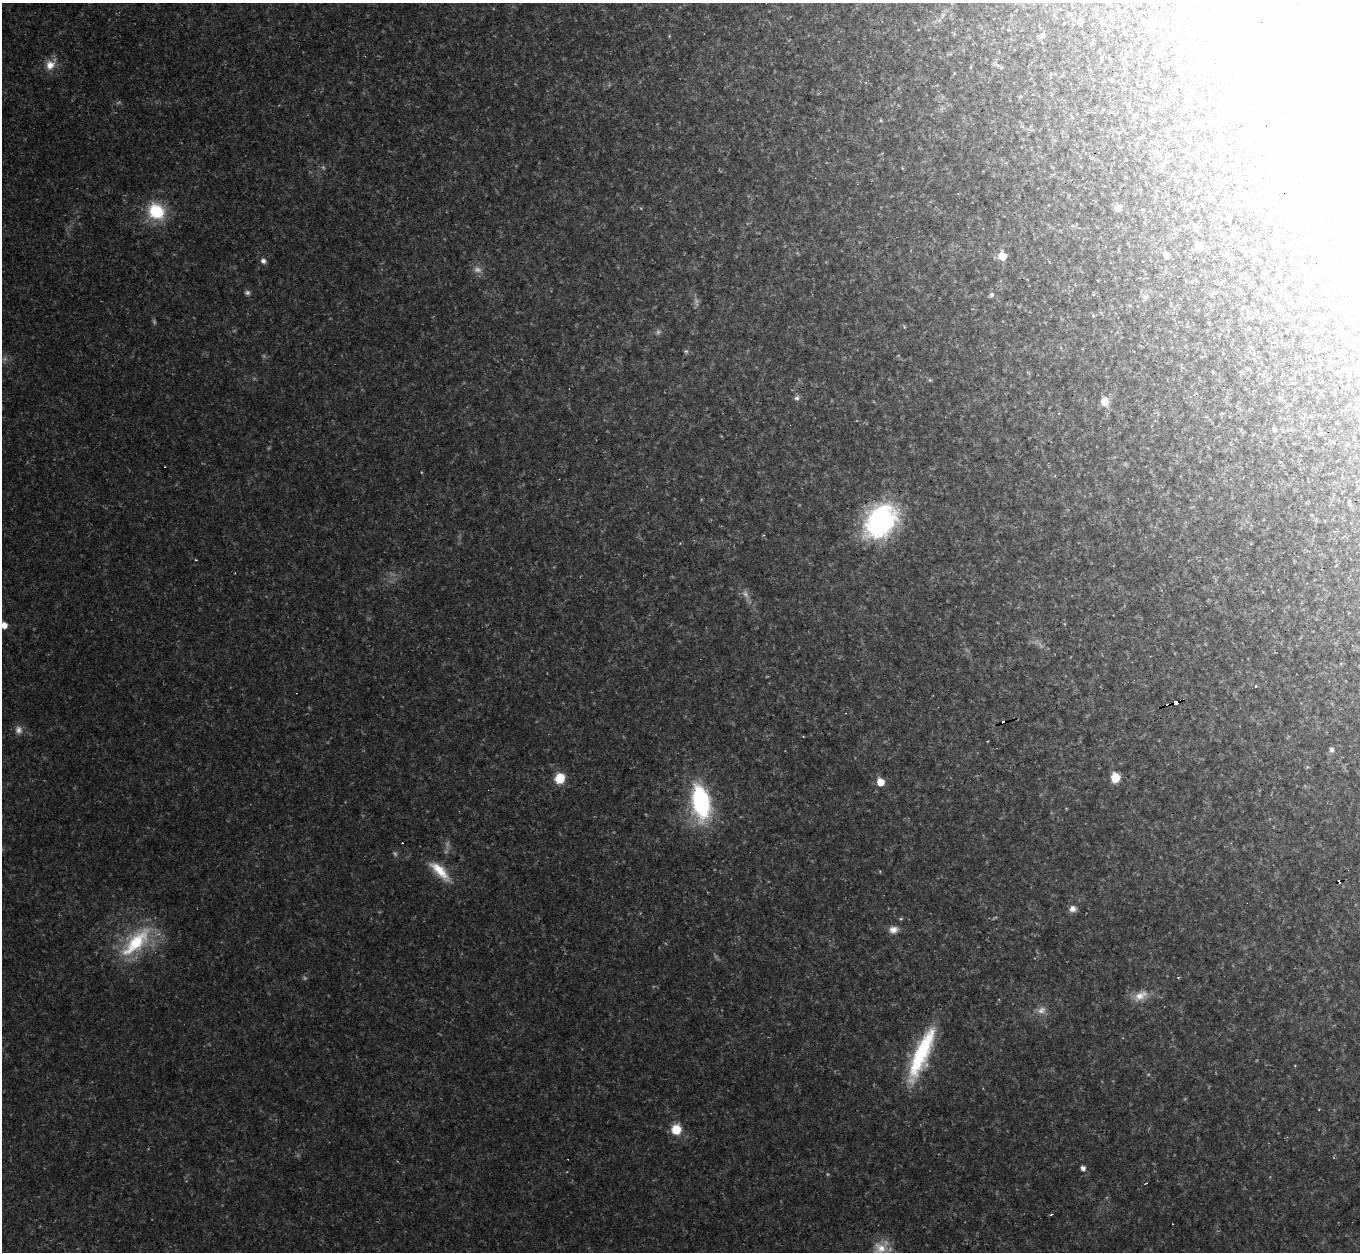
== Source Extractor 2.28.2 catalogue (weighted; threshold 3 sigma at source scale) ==
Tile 10 of 4 x 4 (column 2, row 3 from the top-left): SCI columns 1359-2716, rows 1397-2646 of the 5433 x 5419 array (HDU 1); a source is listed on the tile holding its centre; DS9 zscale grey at full resolution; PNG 1362 x 1254 px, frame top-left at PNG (2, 3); no overlay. Shown black and unused: <1% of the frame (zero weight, under 2 of 3 exposures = <1% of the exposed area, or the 3 px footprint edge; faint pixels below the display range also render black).
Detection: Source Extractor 2.28.2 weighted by HDU 2 'WHT'; one run over the whole footprint, this tile lists its part. Background 0.0461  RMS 0.0073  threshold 0.0328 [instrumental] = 3 sigma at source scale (4.5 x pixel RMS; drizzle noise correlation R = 1.50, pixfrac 1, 0.05/0.05 arcsec/px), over >= 5 px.
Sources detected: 71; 15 too faint to see at this stretch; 6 inside a brighter object's white glare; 6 cosmic-ray / hot-pixel residue — not listed; the other 44 listed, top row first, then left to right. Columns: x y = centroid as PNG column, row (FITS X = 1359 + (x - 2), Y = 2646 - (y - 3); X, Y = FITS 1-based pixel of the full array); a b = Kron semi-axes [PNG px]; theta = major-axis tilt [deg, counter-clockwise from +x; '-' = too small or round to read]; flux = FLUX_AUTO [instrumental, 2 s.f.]
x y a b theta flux
1070 14 6 4 -18 1.1
1080 22 6 5 - 2.3
1042 36 8 7 - 2.5
1157 52 6 5 - 3
50 65 17 12 50 9.7
1118 208 8 8 - 4.7
156 211 18 16 -38 39
1198 246 8 7 - 6.7
1002 256 7 6 - 14
1166 256 6 5 - 4.4
263 261 7 6 - 2.9
247 293 7 6 - 1.8
991 295 6 6 - 2
1145 297 8 6 -2 2.3
1279 308 7 6 - 2.1
686 351 6 6 - 1.3
930 380 5 5 - 1
797 398 8 7 - 2.3
1280 398 6 4 -71 1.1
1104 401 10 8 -77 9.1
1222 413 6 3 19 0.76
1274 429 5 4 - 1.7
880 521 40 29 55 120
4 625 6 5 - 6.6
1256 687 3 3 - 3
1176 703 5 3 - 58
1332 750 7 6 - 2.5
560 778 9 8 - 21
1115 778 7 7 - 19
880 782 6 5 - 14
701 802 27 13 -80 130
440 871 35 12 -45 19
1073 909 9 8 - 4.2
901 919 5 4 - 0.93
893 930 12 9 10 5.6
136 942 50 21 45 60
1178 977 4 4 - 0.78
1140 996 23 12 30 11
1041 1010 13 11 28 6.3
921 1054 68 17 67 72
676 1129 9 9 - 18
1083 1168 5 5 - 3.5
1051 1214 3 3 - 1.3
881 1248 24 16 47 15
Overlapping masked pixels (flux is a lower limit): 1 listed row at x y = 1176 703
Isophote crosses this tile's border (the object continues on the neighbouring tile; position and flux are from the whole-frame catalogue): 2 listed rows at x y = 4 625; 881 1248